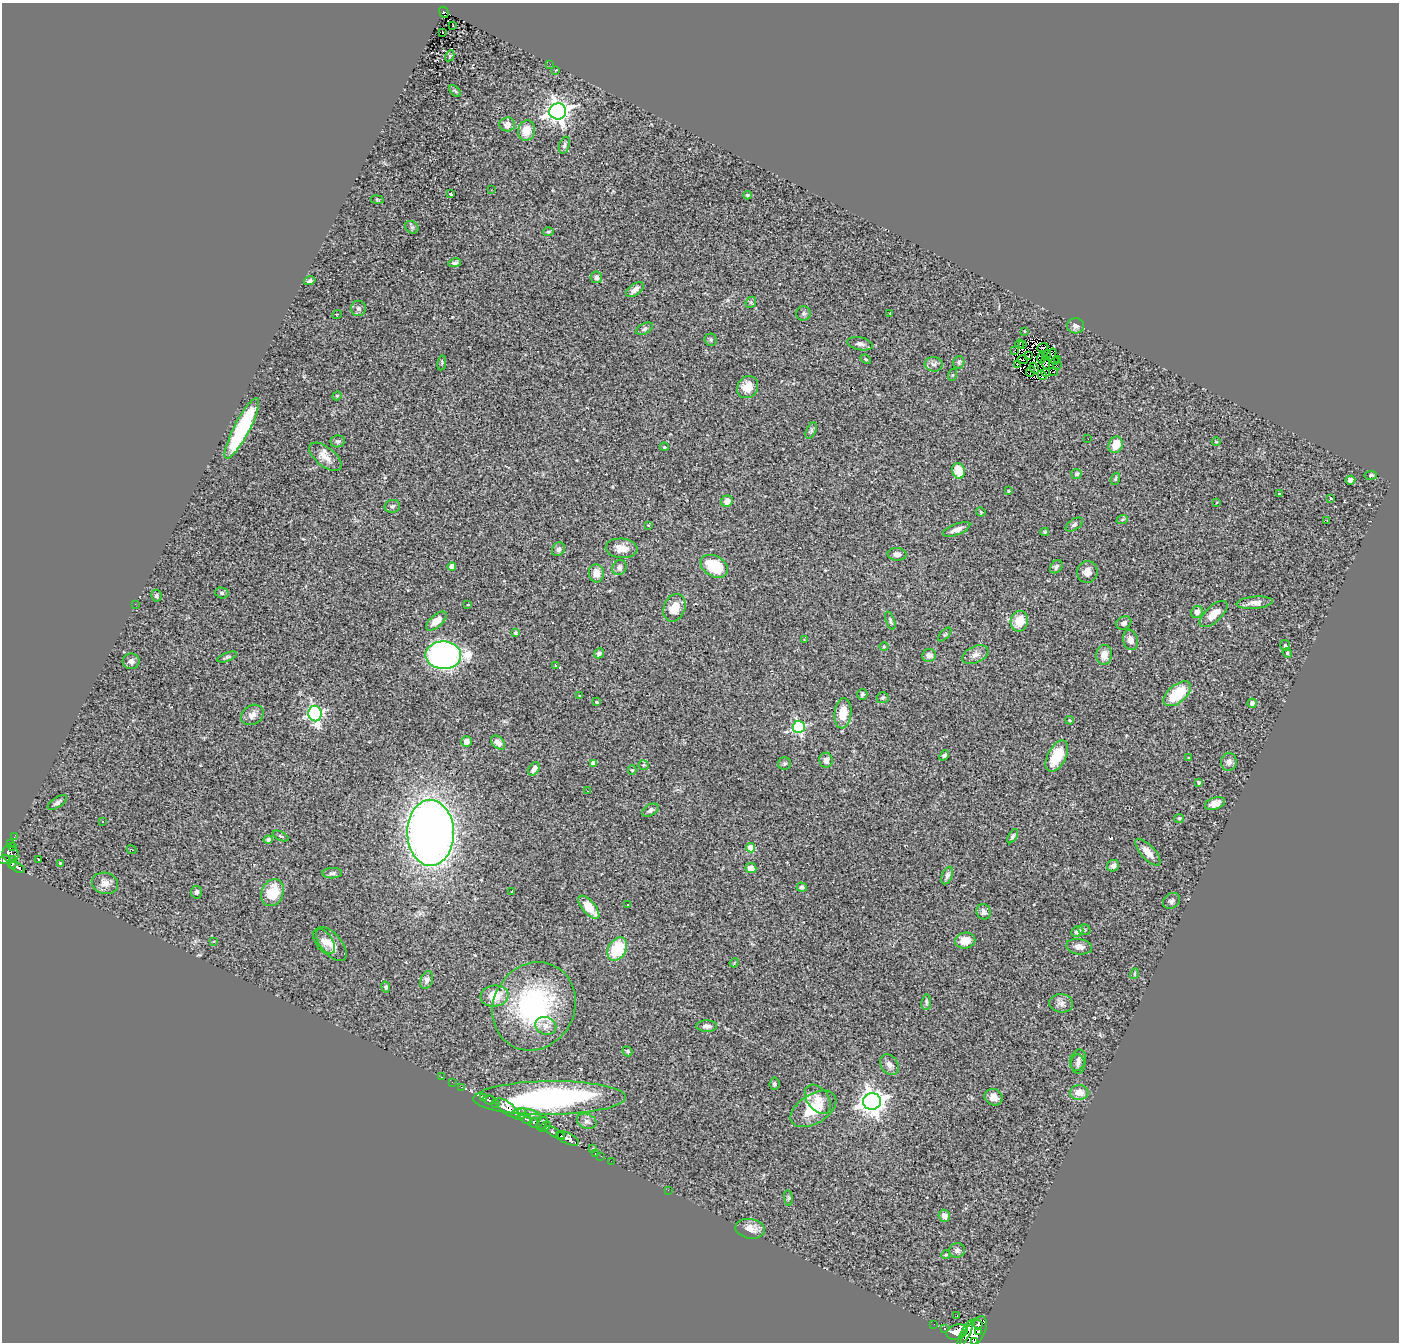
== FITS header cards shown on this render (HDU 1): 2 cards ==
NAXIS1  =                 1397
NAXIS2  =                 1340

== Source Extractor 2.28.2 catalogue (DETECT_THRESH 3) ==
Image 1397 x 1340 px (HDU 1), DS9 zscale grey, 1 PNG px = 1 image px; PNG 1401 x 1344 px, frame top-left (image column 1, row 1340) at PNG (2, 3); each listed source drawn as its Kron ellipse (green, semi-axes under 4 px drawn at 4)
Background 0.539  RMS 0.069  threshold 0.208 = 3 sigma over >= 5 px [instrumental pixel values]
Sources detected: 252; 8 with non-positive FLUX_AUTO (blend fragments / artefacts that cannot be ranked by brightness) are neither listed nor drawn; the other 244 listed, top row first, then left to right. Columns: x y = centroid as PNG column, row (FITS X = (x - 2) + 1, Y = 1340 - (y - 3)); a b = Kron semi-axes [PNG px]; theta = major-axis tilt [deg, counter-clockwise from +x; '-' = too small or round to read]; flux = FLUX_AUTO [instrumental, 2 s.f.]
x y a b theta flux
444 12 6 4 -69 47
453 25 3 2 - 5.9
442 32 3 3 - 10
450 56 6 4 61 5.7
550 64 3 2 - 3.5
556 70 4 2 - 3.3
455 91 7 4 -45 6.7
558 111 8 8 - 3400
507 124 8 7 - 30
526 131 10 8 74 65
564 145 9 5 72 12
491 190 2 2 - 2.4
451 194 3 3 - 11
748 195 4 3 - 6.7
377 200 6 3 -9 4.8
412 227 7 5 -43 11
548 232 5 4 - 6.4
455 263 6 4 9 11
596 277 6 6 - 16
310 281 6 4 15 11
635 290 10 5 37 29
751 302 6 4 47 7.3
358 308 7 7 - 14
804 313 7 7 - 12
890 313 3 3 - 8
337 314 5 3 - 3.5
1076 326 8 7 - 17
644 329 9 5 27 11
1024 331 3 2 - 3.6
711 340 6 6 - 8.7
860 344 13 6 -11 18
1019 344 4 2 - 3.4
1023 345 3 2 - 2
1043 347 5 2 - 8.5
1015 350 2 2 - 4.8
1051 354 6 2 56 0.63
1029 355 3 2 - 5.2
1047 355 5 2 - 2.2
1041 358 5 2 - 5.4
866 359 5 4 - 5.6
1058 359 2 2 - 1.5
1023 360 5 2 - 6.7
1055 361 4 2 - 6.7
959 362 6 5 - 8.5
442 363 8 4 82 6.2
1046 363 7 3 -82 10
934 364 9 7 -4 18
1017 365 3 2 - 2.7
1057 366 3 2 - 6.3
1034 368 6 2 -63 3.5
1031 372 5 3 - 3.9
1053 372 4 2 - 6.1
1046 373 4 2 - 5.4
952 375 6 4 71 5.8
1042 375 5 2 - 3.1
748 387 11 10 - 65
337 396 4 4 - 5.1
242 428 34 8 63 420
811 431 8 4 64 9.9
1088 439 2 2 - 2.4
338 441 7 6 - 9.8
1216 442 4 3 - 4.1
1116 445 8 7 - 66
664 447 4 3 - 5.2
325 457 19 9 -38 49
959 471 8 6 -71 79
1076 474 5 5 - 9.1
1371 475 6 4 8 7.7
1115 479 6 4 71 6.9
1350 480 5 4 - 22
1008 491 3 3 - 6.1
1279 494 3 2 - 3.1
1330 498 4 2 - 4
727 501 6 5 - 41
1217 502 4 2 - 3.2
392 506 8 6 14 10
981 512 5 3 - 4.1
1122 520 6 3 20 5.8
1327 520 3 2 - 4.9
648 525 3 2 - 3
1074 525 10 5 33 12
957 529 14 5 22 26
1045 532 4 3 - 6.3
621 548 16 9 -5 53
558 549 7 6 - 13
897 554 9 6 -3 21
714 566 15 10 -30 200
452 567 4 4 - 57
619 567 8 6 63 20
1056 567 7 5 49 12
1087 572 11 10 - 34
596 573 9 7 -84 44
222 593 7 5 -14 9.8
156 596 6 5 - 9.9
1255 603 18 6 5 31
135 604 2 2 - 20
468 605 4 2 - 2.9
674 608 14 10 67 66
1197 612 6 5 - 20
1213 614 17 8 42 60
436 621 12 6 41 54
890 621 9 4 -70 9.7
1019 621 10 8 75 96
1124 623 8 6 30 18
515 633 4 4 - 7.5
945 634 8 4 48 6.5
804 640 4 3 - 3.2
1130 640 10 7 -73 31
1285 646 5 5 - 7.3
884 647 4 3 - 4.5
599 653 5 4 - 12
1287 653 5 4 - 5.8
443 655 18 14 -2 1800
929 655 7 6 - 21
975 655 14 8 24 29
1104 655 10 8 83 45
227 657 10 3 20 8.7
131 661 8 7 - 18
555 665 3 2 - 2.7
862 694 5 5 - 9.6
1177 694 16 9 39 180
580 696 3 3 - 6
883 698 6 5 - 7.5
597 702 3 3 - 9.6
1252 703 5 4 - 25
315 713 8 6 -80 990
843 713 15 8 84 84
252 715 12 9 33 29
1070 720 4 3 - 4.3
799 727 6 6 - 690
466 741 5 5 - 29
498 743 8 5 -44 32
944 755 5 4 - 9.9
1057 756 17 9 62 150
1189 758 3 3 - 5.7
826 760 7 6 - 20
1229 762 9 7 86 22
593 763 4 4 - 28
784 764 6 6 - 9.6
643 765 5 4 - 6.6
534 769 7 5 60 23
632 770 5 4 - 6.5
1199 782 4 3 - 5.3
587 791 2 2 - 2.5
57 802 11 5 33 15
1215 803 10 6 18 39
650 810 9 5 30 13
1179 818 5 4 - 6.4
103 822 3 2 - 4.5
431 833 33 23 -89 4500
281 836 8 3 -25 7
1013 836 8 4 58 8.8
14 837 4 2 - 5.2
268 839 4 4 - 11
11 843 3 2 - 8.8
12 847 2 2 - 4.1
750 848 4 4 - 97
132 850 5 2 - 3.3
1148 852 17 7 -47 46
10 854 9 8 - 240
39 859 3 2 - 4.3
5 860 6 4 14 160
13 860 3 3 - 51
60 863 3 3 - 3.1
12 864 5 3 - 68
1113 866 6 5 - 19
18 867 8 3 -28 71
751 868 5 5 - 47
332 873 10 5 2 12
947 876 9 5 69 16
105 883 13 10 -13 40
802 887 5 4 - 9.8
512 891 3 2 - 4.6
197 892 6 5 - 12
272 893 14 10 68 120
1172 901 9 7 38 14
628 905 3 2 - 9.4
589 907 14 6 -49 120
984 912 8 7 - 16
1084 930 6 5 - 7.5
1077 931 6 5 - 21
324 941 14 8 -54 32
965 941 10 8 8 70
214 942 4 3 - 4.7
331 944 20 10 -50 53
1079 947 13 7 -6 31
617 949 12 9 59 200
734 963 5 4 - 4.4
1134 974 5 3 - 4.1
427 980 9 6 69 17
386 987 5 4 - 8.4
495 996 14 10 7 95
926 1002 8 4 85 9.5
1061 1003 12 9 -5 24
534 1006 45 40 60 760
546 1026 11 8 -19 36
707 1026 10 6 -1 21
627 1051 5 4 - 7.2
1078 1060 11 8 71 17
1078 1064 10 7 -86 15
889 1065 11 8 -57 24
441 1077 3 2 - 10
452 1082 3 2 - 5.3
774 1084 6 5 - 9.6
462 1087 3 2 - 9.9
1079 1092 9 7 0 47
994 1097 9 8 - 36
484 1098 4 3 - 120
550 1098 76 17 1 2200
818 1099 16 10 -53 46
490 1100 6 4 -9 190
872 1101 8 8 - 4600
496 1104 3 3 - 110
507 1108 14 6 -38 1100
813 1109 25 14 32 150
519 1114 7 6 - 390
529 1114 12 4 -13 79
526 1119 7 3 -32 150
587 1121 10 7 -20 20
534 1122 5 4 - 260
542 1123 7 3 55 130
545 1127 6 4 39 120
555 1133 11 4 -31 490
562 1136 3 2 - 56
567 1138 12 5 -26 540
593 1148 3 3 - 15
595 1153 3 3 - 13
601 1156 3 2 - 5.6
611 1161 2 2 - 5.3
668 1190 2 2 - 100
788 1198 8 4 -82 6.7
944 1216 6 5 - 27
750 1229 15 9 -9 50
957 1250 8 7 - 14
946 1255 4 3 - 5.1
957 1315 2 2 - 3.6
934 1324 2 2 - 10
978 1325 5 3 - 120
945 1329 3 3 - 50
978 1331 4 3 - 150
957 1332 11 7 17 1100
965 1333 15 4 63 730
974 1334 20 9 59 1300
975 1341 4 2 - 200
At the frame edge (FLAGS 8, measured only in part): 2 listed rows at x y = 5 860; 975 1341
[8 non-positive-flux detections neither listed nor drawn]